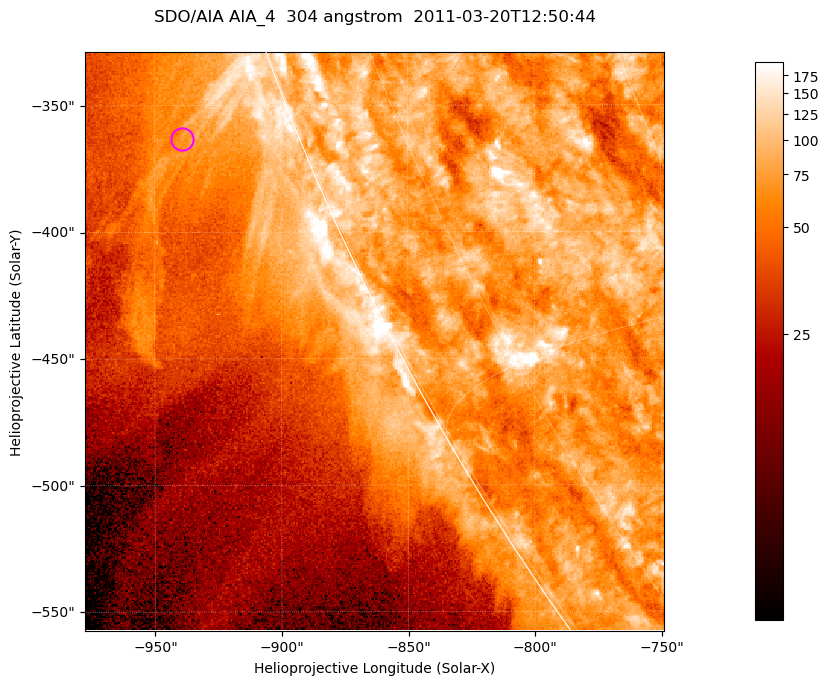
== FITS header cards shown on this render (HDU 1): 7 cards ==
TELESCOP= 'SDO/AIA '           / For AIA: SDO/AIA
INSTRUME= 'AIA_4   '           / For AIA: AIA_ATA1, AIA_ATA2, AIA_ATA3 or AIA_AT
WAVELNTH=                  304 / [angstrom] Wavelength
WAVEUNIT= 'angstrom'           / Wavelength unit: angstrom
DATE-OBS= '2011-03-20T12:50:44.127' / [ISO] Date when observation started; ISO 8
CTYPE1  = 'HPLN-TAN'           / CTYPE1; Typically HPLN
CTYPE2  = 'HPLT-TAN'           / CTYPE2; Typically HPLT

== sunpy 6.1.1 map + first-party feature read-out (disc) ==
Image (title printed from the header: SDO/AIA AIA_4  304 angstrom  2011-03-20T12:50:44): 381 x 381 px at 0.6 arcsec/px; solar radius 964 arcsec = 1606 px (partial field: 0.8% of the solar disc is inside the frame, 45% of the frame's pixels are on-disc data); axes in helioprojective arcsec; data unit not stated in the header (colour bar unlabelled)
Orientation: roll -0.131 deg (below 1 deg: not rotated)
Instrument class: DISC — disc imager (sunpy class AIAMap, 304 A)
Bright regions (active regions / flare kernels): reference = the on-disc median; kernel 3 px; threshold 5 sigma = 118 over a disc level ~74.9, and >= 1.15x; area >= 145 px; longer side >= 5 px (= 3 arcsec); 0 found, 0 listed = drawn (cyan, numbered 1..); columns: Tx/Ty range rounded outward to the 2 arcsec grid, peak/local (2 s.f.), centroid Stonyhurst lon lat
Off-limb structures (1.02-1.3 R_sun): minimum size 72 px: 6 found; the strongest spans PA ~110..115 deg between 1.02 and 1.08 R_sun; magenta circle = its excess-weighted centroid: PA ~110 deg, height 1.04 R_sun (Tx ~-940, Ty ~-364 arcsec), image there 1.9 x the reference